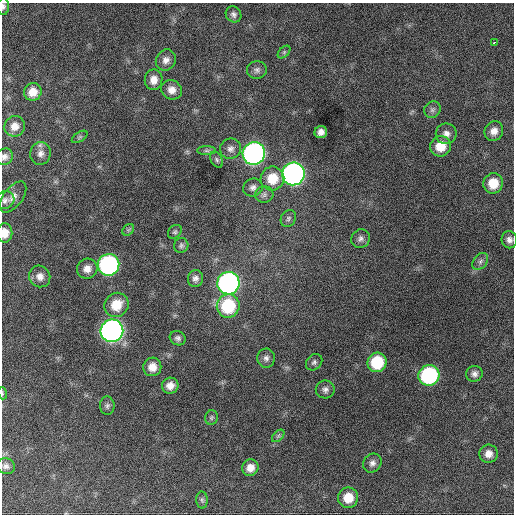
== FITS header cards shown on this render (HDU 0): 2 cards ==
NAXIS1  =                  512 / Axis length
NAXIS2  =                  512 / Axis length

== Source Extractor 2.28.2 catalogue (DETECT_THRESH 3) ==
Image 512 x 512 px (HDU 0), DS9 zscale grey, 1 PNG px = 1 image px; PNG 516 x 516 px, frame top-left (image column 1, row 512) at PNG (2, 3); each listed source drawn as its Kron ellipse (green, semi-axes under 4 px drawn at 4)
Background 1090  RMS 28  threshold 83.2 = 3 sigma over >= 5 px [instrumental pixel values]
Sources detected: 64; all 64 listed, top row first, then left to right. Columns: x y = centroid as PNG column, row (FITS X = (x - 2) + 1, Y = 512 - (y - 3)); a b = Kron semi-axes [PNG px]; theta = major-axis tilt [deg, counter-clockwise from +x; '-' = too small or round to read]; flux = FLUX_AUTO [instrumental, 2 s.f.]
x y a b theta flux
3 6 8 6 -88 6000
234 14 8 7 - 6500
494 42 3 2 - 4000
284 52 7 4 46 3300
166 60 11 9 56 12000
257 70 10 8 3 7500
154 80 10 9 - 17000
172 90 10 9 - 15000
33 92 9 8 - 21000
432 110 9 7 45 6400
15 126 10 10 - 16000
494 131 10 9 - 14000
321 132 6 6 - 10000
446 134 10 10 - 12000
80 137 9 5 33 3700
440 146 10 10 - 36000
230 149 10 10 - 9800
207 151 9 4 0 4600
40 153 11 10 - 11000
254 153 11 11 - 760000
4 157 9 8 - 8100
217 160 8 5 -62 4200
293 174 11 11 - 790000
272 178 12 11 - 41000
493 183 10 9 - 37000
253 187 10 9 - 8400
264 195 9 8 - 6900
13 197 18 9 54 14000
5 200 10 8 34 7400
288 218 9 7 58 5400
128 230 7 5 44 3300
175 232 8 6 44 4000
5 233 10 7 88 22000
361 239 10 9 - 8300
509 240 8 8 - 8800
181 245 7 7 - 4900
480 261 9 6 52 6500
108 265 11 10 - 400000
87 269 10 10 - 15000
40 276 11 10 - 15000
195 279 8 7 - 8000
228 283 11 11 - 630000
116 305 12 11 - 40000
228 306 12 11 - 120000
112 331 11 11 - 930000
178 338 8 7 - 6000
266 358 9 9 - 7900
314 362 9 7 44 5200
377 362 10 9 - 81000
152 367 9 9 - 20000
474 374 8 8 - 8200
429 375 10 10 - 230000
170 386 8 8 - 15000
325 389 9 9 - 7900
2 393 6 4 -72 2300
107 406 9 7 -88 5600
211 417 7 6 - 4300
278 436 7 4 45 3800
488 454 9 9 - 16000
372 463 10 8 51 8900
6 466 9 7 -12 7300
250 468 8 8 - 16000
348 498 10 10 - 34000
202 500 8 6 -88 4500
At the frame edge (FLAGS 8, measured only in part): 4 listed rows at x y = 3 6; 4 157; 5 233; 2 393